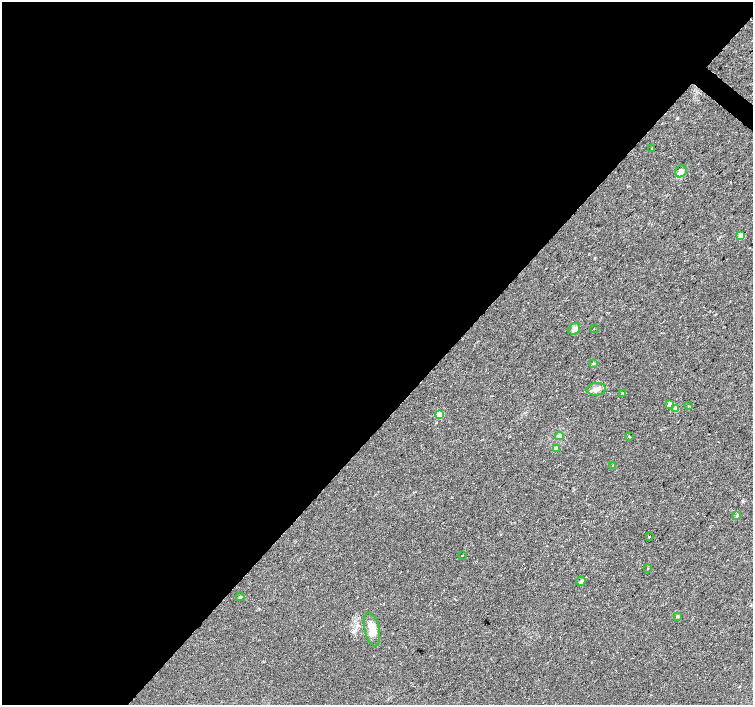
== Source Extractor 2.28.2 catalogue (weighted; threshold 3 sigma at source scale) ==
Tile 5 of 4 x 4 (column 1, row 2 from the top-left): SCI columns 5-1505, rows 3047-4451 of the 6009 x 6026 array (HDU 1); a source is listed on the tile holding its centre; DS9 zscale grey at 2 x 2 block average (1 PNG px = mean of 2 x 2 image px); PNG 755 x 707 px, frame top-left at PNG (2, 2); each listed source drawn as its Kron ellipse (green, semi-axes under 4 px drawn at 4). Shown black and unused: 60% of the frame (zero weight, under 2 of 3 exposures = <1% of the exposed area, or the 3 px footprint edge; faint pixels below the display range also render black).
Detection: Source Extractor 2.28.2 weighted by HDU 2 'WHT'; one run over the whole footprint, this tile lists its part. Background 0.0533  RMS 0.006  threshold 0.0272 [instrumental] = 3 sigma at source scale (4.5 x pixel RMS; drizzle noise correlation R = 1.50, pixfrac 1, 0.0396/0.0396 arcsec/px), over >= 5 px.
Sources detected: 26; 1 cosmic-ray / hot-pixel residue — neither listed nor drawn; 1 inside a brighter listed object's ellipse — not listed separately; the other 24 listed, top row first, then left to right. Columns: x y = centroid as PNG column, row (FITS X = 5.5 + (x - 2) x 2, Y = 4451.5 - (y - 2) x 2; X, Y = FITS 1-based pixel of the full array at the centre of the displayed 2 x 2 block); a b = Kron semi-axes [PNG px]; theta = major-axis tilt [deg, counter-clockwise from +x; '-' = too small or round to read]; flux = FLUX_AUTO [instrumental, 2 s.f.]
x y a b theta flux
652 149 2 2 - 1.4
681 171 6 5 - 6.5
741 236 3 3 - 21
574 329 6 5 - 5.3
594 329 2 2 - 1.5
593 363 3 3 - 0.99
596 389 9 6 7 6.6
623 394 3 2 - 1
670 404 3 3 - 9.4
688 406 2 2 - 19
676 409 3 3 - 11
439 414 3 3 - 36
559 436 4 3 - 1.9
630 436 2 2 - 28
556 449 3 3 - 7.8
613 466 3 2 - 2.5
737 516 4 3 - 1.8
649 537 2 2 - 2.2
462 556 2 2 - 1.7
648 569 2 2 - 1.1
581 582 5 3 - 2.2
240 597 4 3 - 1.5
677 616 3 2 - 1
372 630 17 7 -77 16
Diffuse or blended objects may show on this block-average render without a row.